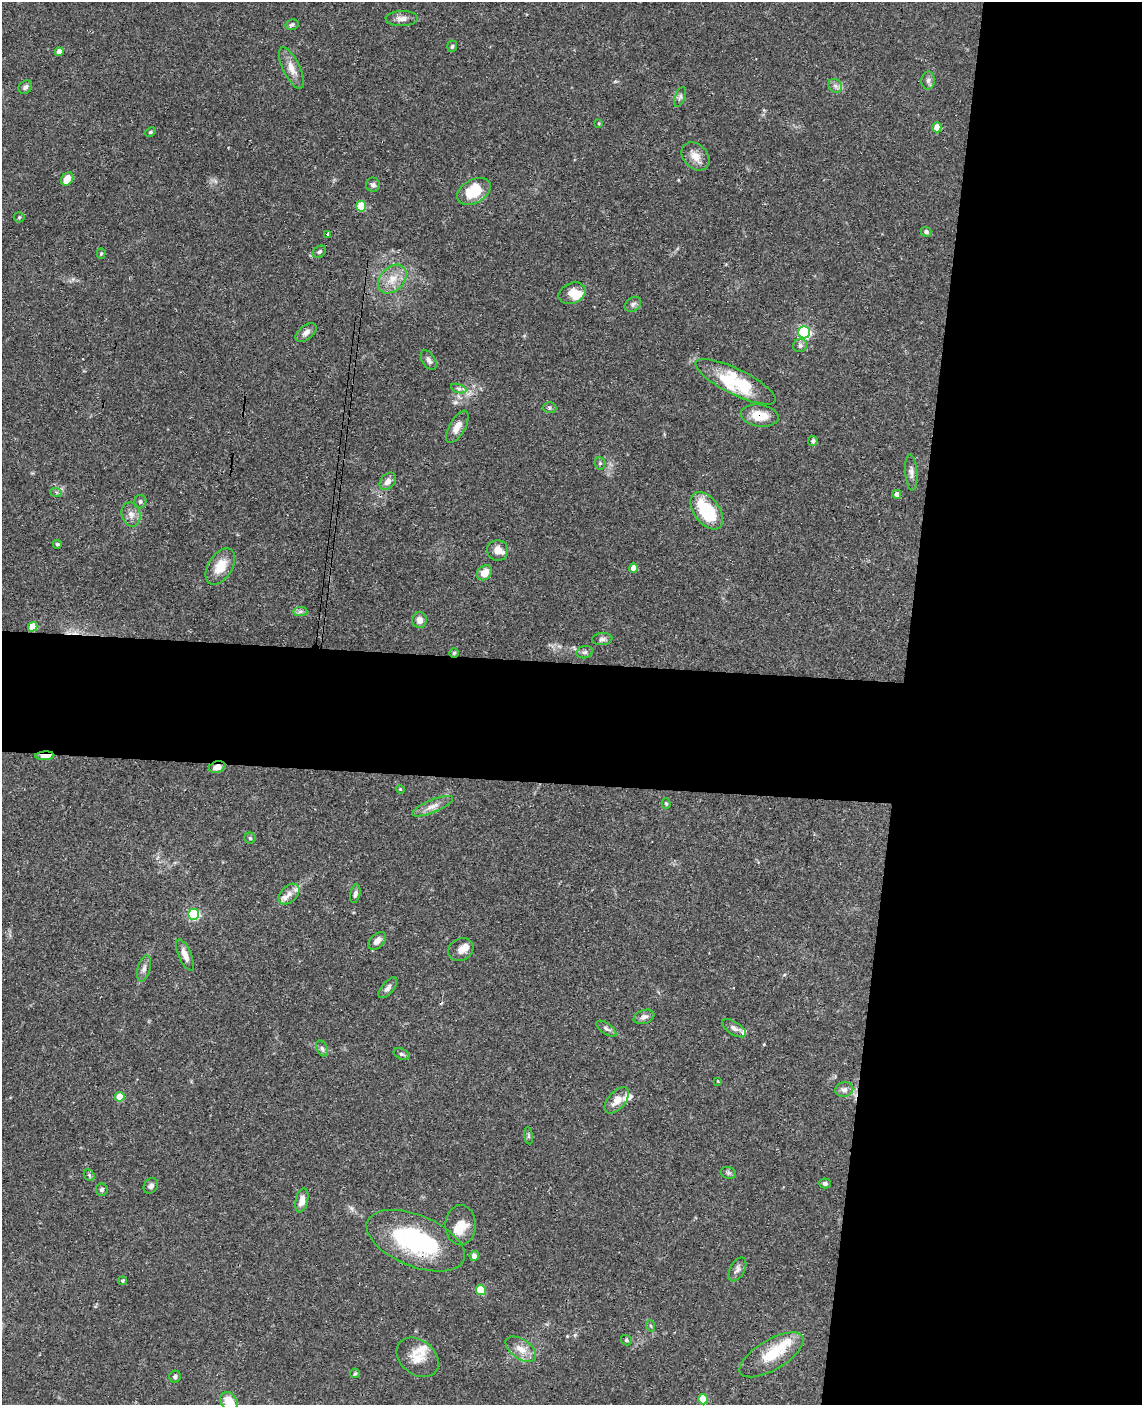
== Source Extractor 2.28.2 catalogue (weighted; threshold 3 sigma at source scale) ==
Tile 8 of 4 x 3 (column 4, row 2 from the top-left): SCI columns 3429-4568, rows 1569-2971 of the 4579 x 4650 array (HDU 1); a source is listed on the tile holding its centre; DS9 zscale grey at full resolution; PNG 1144 x 1407 px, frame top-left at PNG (2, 2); each listed source drawn as its Kron ellipse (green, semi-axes under 4 px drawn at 4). Shown black and unused: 28% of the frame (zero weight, under 3 of 4 exposures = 6% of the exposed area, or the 3 px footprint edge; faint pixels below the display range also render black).
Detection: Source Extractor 2.28.2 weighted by HDU 2 'WHT'; one run over the whole footprint, this tile lists its part. Background 0.062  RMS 0.0055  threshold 0.0245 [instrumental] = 3 sigma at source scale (4.5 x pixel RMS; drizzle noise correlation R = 1.50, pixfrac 1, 0.05/0.05 arcsec/px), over >= 5 px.
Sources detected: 111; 2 inside a brighter object's white glare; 1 cosmic-ray / hot-pixel residue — neither listed nor drawn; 9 inside a brighter listed object's ellipse — not listed separately; the other 99 listed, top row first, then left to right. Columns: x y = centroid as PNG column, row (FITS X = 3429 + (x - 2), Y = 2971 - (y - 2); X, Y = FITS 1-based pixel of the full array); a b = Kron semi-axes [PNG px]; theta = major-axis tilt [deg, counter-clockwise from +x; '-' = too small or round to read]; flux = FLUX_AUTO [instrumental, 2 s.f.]
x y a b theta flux
402 18 16 7 1 3.3
292 25 6 5 - 1.1
452 46 6 5 - 0.93
59 52 4 4 - 5
291 68 22 8 -65 5.8
928 80 9 6 88 1.9
835 86 7 6 - 1.8
25 87 7 6 - 1.6
680 97 10 5 69 1.4
599 123 4 3 - 0.51
937 127 5 4 - 5.9
150 132 5 3 - 0.75
695 156 16 12 -44 5.8
67 179 7 5 53 8.3
373 185 7 7 - 1.5
474 191 18 11 30 18
361 206 5 5 - 20
19 217 5 5 - 0.81
926 232 5 5 - 1.6
328 234 3 3 - 1.1
319 252 7 5 34 1.2
101 254 5 4 - 0.77
392 279 16 11 45 7.9
572 293 14 10 23 6.1
633 304 9 6 37 1.6
306 332 12 7 39 2.8
804 332 6 5 - 90
800 345 7 6 - 1.7
429 360 11 6 -58 2.1
735 382 44 12 -26 16
459 389 8 3 -19 1.1
549 408 7 5 -2 1.1
760 416 19 11 -8 11
457 427 18 8 60 5.2
813 441 5 4 - 1.6
600 463 6 5 - 1
911 472 18 6 -86 2.6
388 481 10 7 49 3.4
56 492 6 4 -18 0.73
897 494 4 4 - 3.5
140 502 7 6 - 1.3
707 511 21 12 -53 31
131 514 12 9 -77 3.7
57 544 4 4 - 0.88
498 550 10 10 - 4.5
220 566 20 12 57 9.8
633 568 4 4 - 4.8
484 573 8 6 40 6.9
300 612 7 4 1 1.3
420 620 8 7 - 3.6
33 627 5 4 - 14
602 639 10 6 7 1.8
585 652 8 6 13 1.6
454 653 5 4 - 0.75
45 756 9 4 3 5.7
217 767 8 5 17 4.6
400 789 4 3 - 0.49
666 803 5 4 - 0.85
433 806 22 6 23 4.3
250 838 5 5 - 0.89
289 894 12 8 44 3.7
355 894 9 5 77 1.7
193 914 5 5 - 62
377 941 11 6 44 3.3
461 949 13 11 30 3.8
185 955 17 6 -67 4.1
144 968 13 6 74 2.4
388 988 13 6 49 2.1
644 1017 11 6 18 2.2
734 1028 13 6 -33 2.4
606 1029 11 5 -34 1.8
322 1048 8 5 -63 1.3
401 1054 8 5 -26 1
718 1081 4 3 - 0.36
844 1089 9 7 14 2.3
120 1097 5 4 - 13
617 1100 15 8 49 5.5
528 1136 8 4 -82 1
728 1173 8 6 -20 1.3
89 1175 6 5 - 0.85
825 1183 6 5 - 1.6
151 1186 8 6 52 1.8
102 1190 6 6 - 1.1
302 1201 12 6 77 4.3
461 1225 20 15 88 8.5
416 1241 52 25 -22 67
474 1256 5 4 - 3.5
737 1269 13 7 61 2.4
123 1281 4 4 - 0.72
481 1290 5 5 - 19
651 1326 6 3 -70 0.7
626 1340 6 5 - 0.94
521 1349 17 9 -35 6
771 1355 36 15 31 19
418 1357 23 17 -39 9.2
355 1373 5 4 - 0.65
175 1377 6 6 - 1.4
703 1399 5 5 - 16
229 1401 10 8 -54 9.7
Overlapping masked pixels (flux is a lower limit): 5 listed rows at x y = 760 416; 454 653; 45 756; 217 767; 416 1241
Isophote crosses this tile's border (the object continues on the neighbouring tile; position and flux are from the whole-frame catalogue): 1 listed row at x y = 229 1401